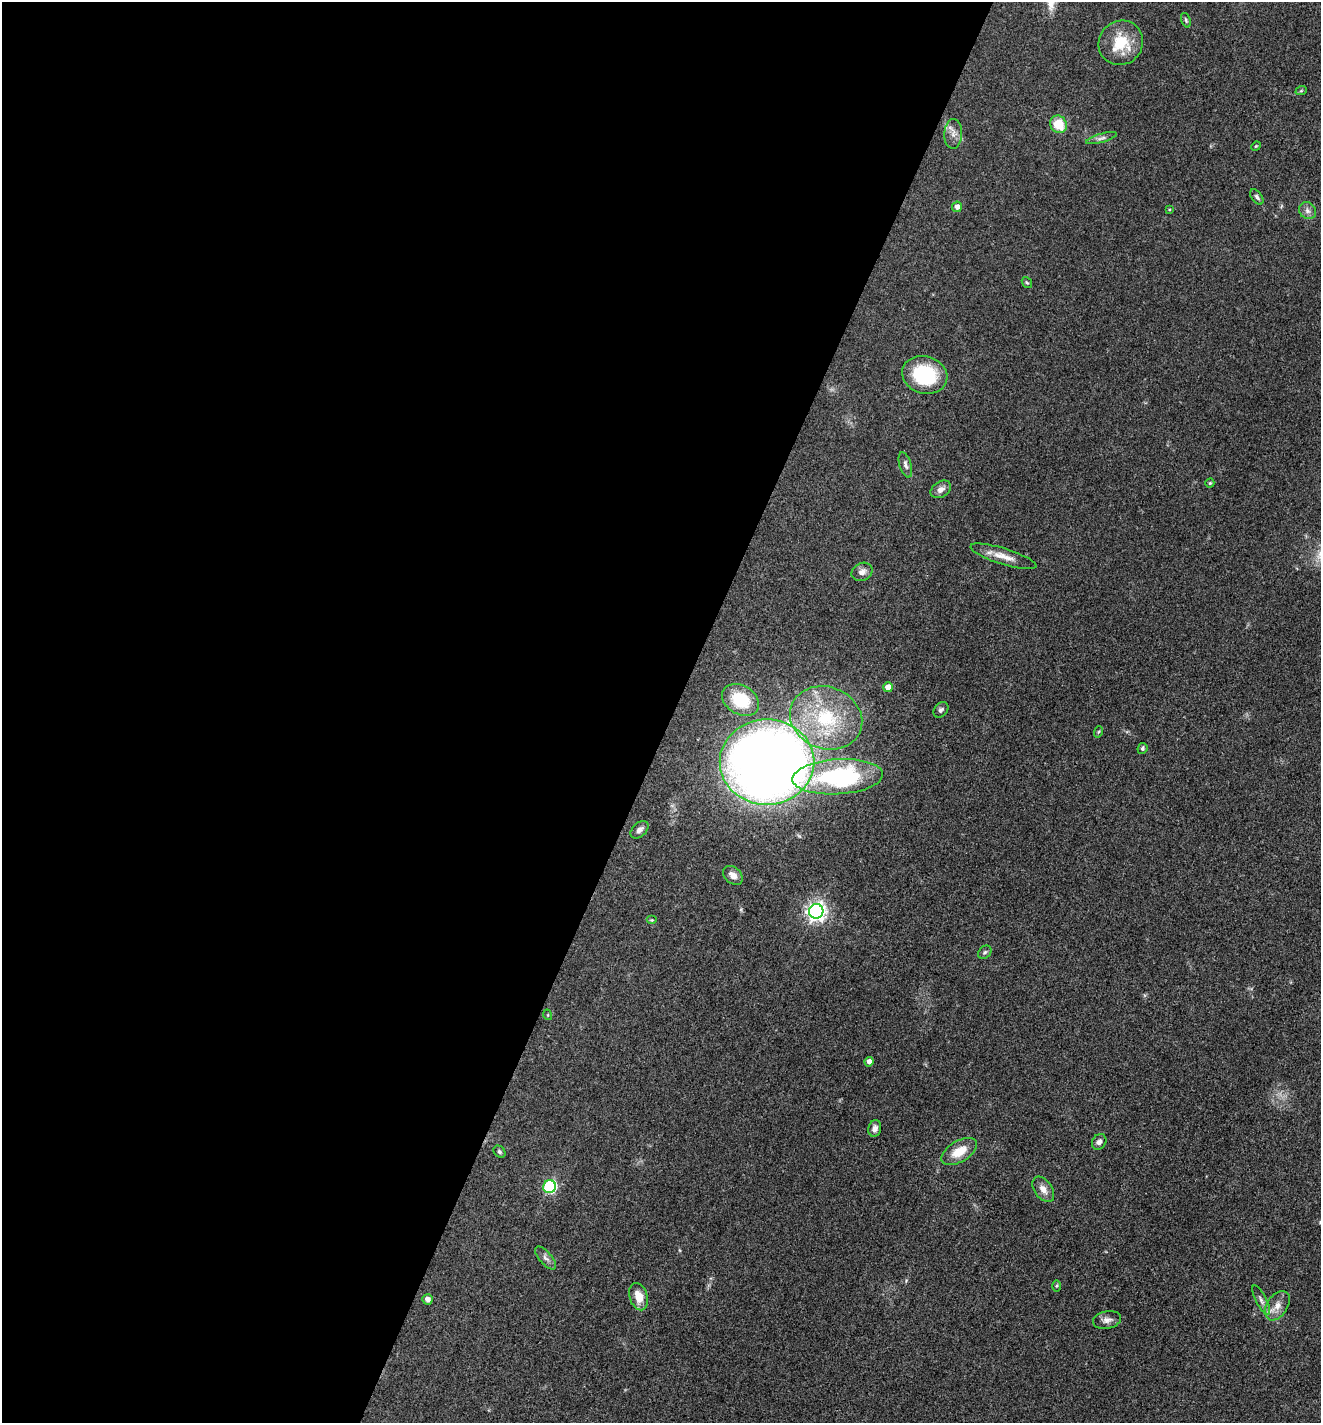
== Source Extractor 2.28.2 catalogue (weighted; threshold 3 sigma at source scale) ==
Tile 5 of 4 x 4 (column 1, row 2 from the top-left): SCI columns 280-1598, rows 2845-4265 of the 5697 x 5687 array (HDU 1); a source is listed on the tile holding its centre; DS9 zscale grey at full resolution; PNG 1323 x 1425 px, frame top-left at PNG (2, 2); each listed source drawn as its Kron ellipse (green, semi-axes under 4 px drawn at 4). Shown black and unused: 51% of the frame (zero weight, under 3 of 4 exposures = <1% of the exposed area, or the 3 px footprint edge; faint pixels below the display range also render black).
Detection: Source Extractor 2.28.2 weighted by HDU 2 'WHT'; one run over the whole footprint, this tile lists its part. Background 0.0853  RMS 0.0057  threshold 0.0257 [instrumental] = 3 sigma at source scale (4.5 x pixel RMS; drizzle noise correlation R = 1.50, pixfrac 1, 0.05/0.05 arcsec/px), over >= 5 px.
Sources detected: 46; all 46 listed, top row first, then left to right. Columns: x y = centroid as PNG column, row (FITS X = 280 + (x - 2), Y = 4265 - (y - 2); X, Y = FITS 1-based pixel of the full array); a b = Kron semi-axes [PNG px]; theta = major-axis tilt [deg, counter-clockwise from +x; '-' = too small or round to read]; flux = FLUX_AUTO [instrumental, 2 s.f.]
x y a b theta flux
1186 20 7 4 -70 0.98
1121 43 23 21 45 19
1301 91 6 3 20 0.68
1058 124 9 8 - 14
953 134 15 9 88 4.1
1101 138 16 4 16 2.2
1256 146 5 4 - 0.54
1257 197 9 5 -53 1.5
957 207 5 5 - 2.9
1169 210 4 3 - 0.47
1307 211 9 8 - 2.4
1027 283 6 4 -51 0.72
925 375 23 18 -17 34
905 465 13 6 -74 2.1
1210 483 4 4 - 0.73
941 489 11 7 33 3.4
1003 556 34 8 -17 7.4
862 572 11 8 26 3.1
888 687 5 4 - 7
741 700 20 14 -30 24
941 710 9 6 49 1.6
826 718 37 31 -20 45
1098 732 6 3 70 0.67
1142 748 5 5 - 1.2
767 762 47 43 0 650
838 777 45 17 3 79
639 830 10 6 43 2.6
733 875 11 8 -41 3.7
816 911 7 7 - 260
652 920 5 4 - 0.58
985 952 7 5 44 1.1
548 1015 5 3 - 0.48
869 1062 5 4 - 2.6
875 1128 8 6 77 2.6
1099 1142 8 6 51 2.1
959 1151 20 10 31 11
499 1152 7 5 -48 1.1
550 1187 6 6 - 72
1043 1189 14 8 -55 4.4
546 1258 14 6 -48 2.5
1056 1286 6 4 89 0.68
639 1297 14 9 -73 8.2
427 1299 5 5 - 2.8
1261 1300 16 5 -64 2.7
1277 1306 16 10 56 5.8
1107 1320 14 9 11 3.3